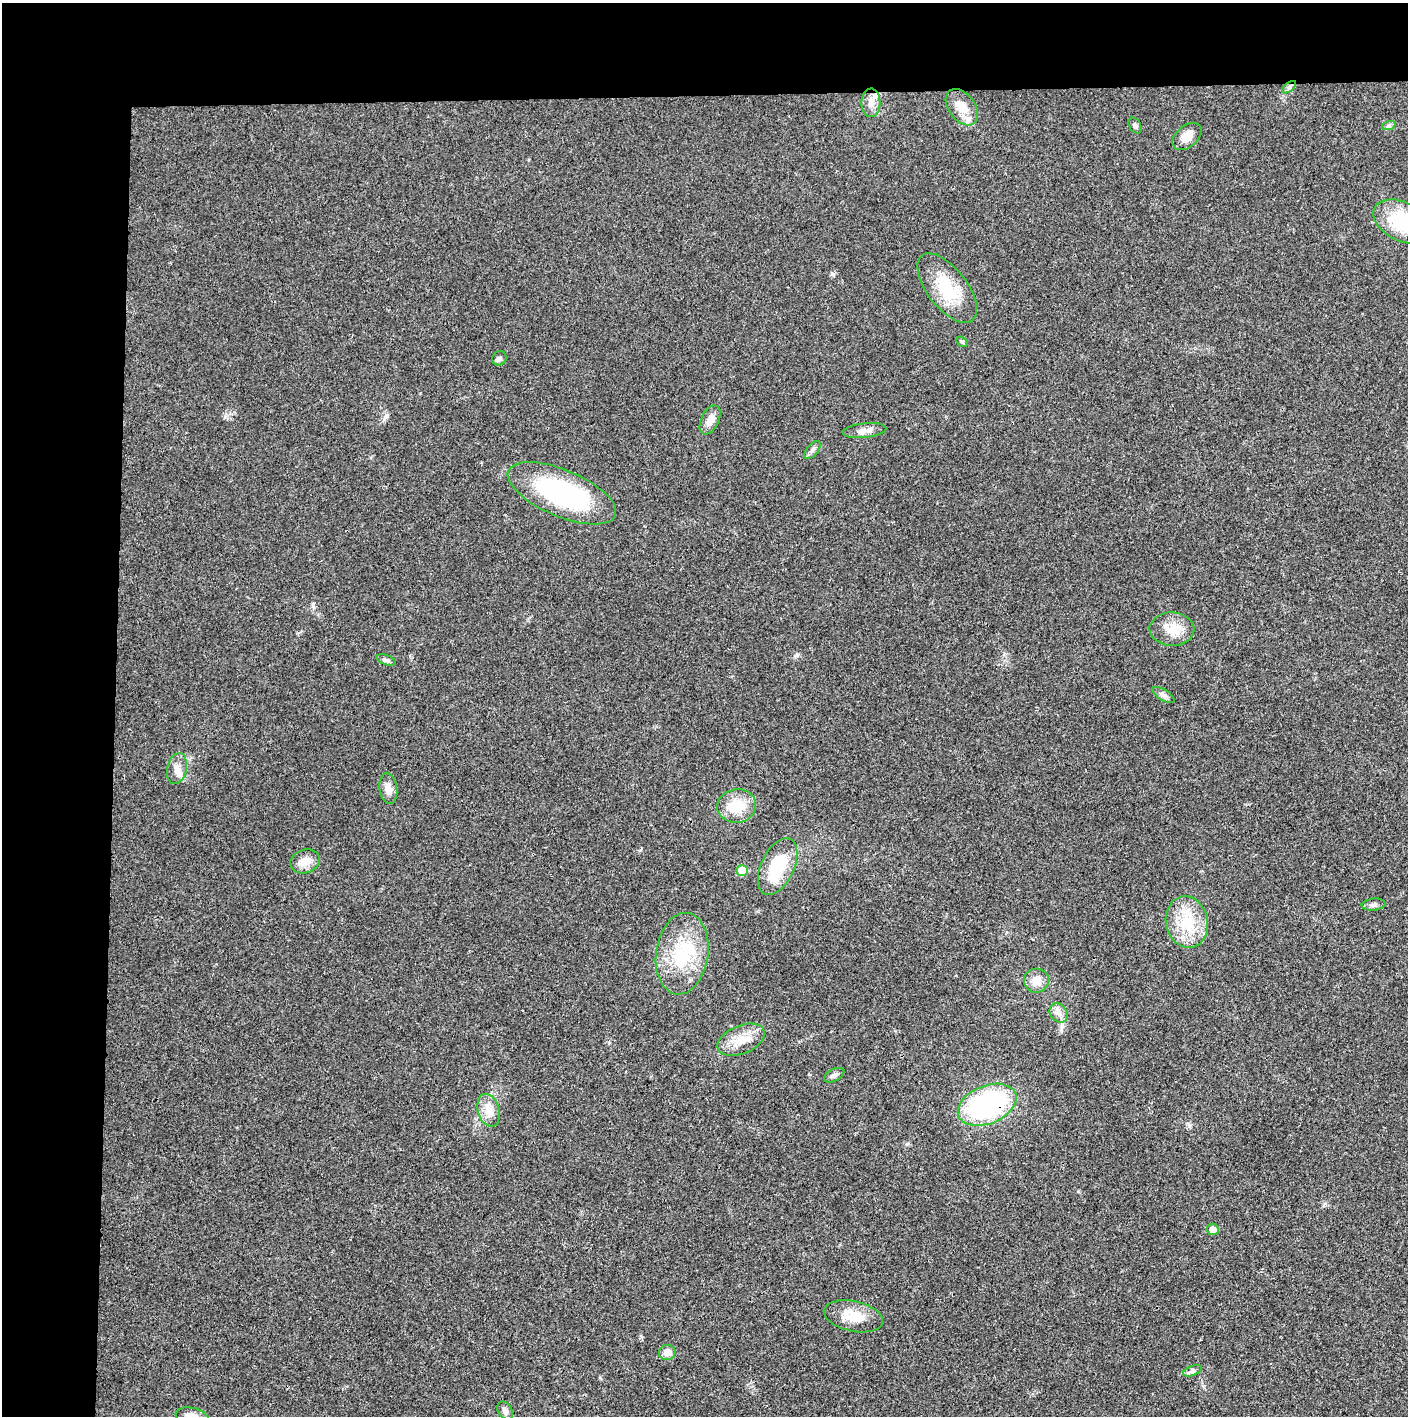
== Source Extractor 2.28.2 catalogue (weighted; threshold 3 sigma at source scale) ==
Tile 1 of 3 x 3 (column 1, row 1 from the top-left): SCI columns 4-1409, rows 2830-4243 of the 4221 x 4243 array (HDU 1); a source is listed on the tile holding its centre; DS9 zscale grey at full resolution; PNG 1410 x 1418 px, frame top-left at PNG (2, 3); each listed source drawn as its Kron ellipse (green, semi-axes under 4 px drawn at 4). Shown black and unused: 14% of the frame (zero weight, under 3 of 4 exposures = <1% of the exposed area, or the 3 px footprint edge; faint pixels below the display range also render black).
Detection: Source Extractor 2.28.2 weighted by HDU 2 'WHT'; one run over the whole footprint, this tile lists its part. Background 0.0194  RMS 0.0041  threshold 0.0185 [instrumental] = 3 sigma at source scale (4.5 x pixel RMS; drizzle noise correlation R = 1.50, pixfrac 1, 0.05/0.05 arcsec/px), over >= 5 px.
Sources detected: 40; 2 inside a brighter listed object's ellipse — not listed separately; the other 38 listed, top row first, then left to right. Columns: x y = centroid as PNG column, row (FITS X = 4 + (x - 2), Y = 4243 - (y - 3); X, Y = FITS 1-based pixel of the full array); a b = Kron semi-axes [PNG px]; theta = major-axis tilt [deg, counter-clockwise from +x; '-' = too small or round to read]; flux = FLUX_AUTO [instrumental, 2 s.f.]
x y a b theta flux
1289 87 8 4 38 1.1
871 103 14 9 -90 3
962 107 20 13 -54 6.3
1135 125 8 6 -61 1.2
1389 125 7 4 19 0.8
1187 136 17 11 40 4.4
1403 222 31 19 -25 20
947 288 41 20 -52 19
962 342 6 4 -31 0.61
499 358 7 7 - 1
710 420 15 9 64 3.6
864 431 22 7 6 3.1
813 450 11 5 51 1.3
562 493 58 23 -23 58
1172 629 22 16 -2 7.9
386 660 10 5 -19 1
1164 695 12 5 -32 1.4
177 768 16 9 77 3.7
388 789 15 9 -81 3.2
737 806 19 16 8 12
305 861 15 11 17 4.6
778 867 30 16 65 18
742 870 5 5 - 8.4
1373 905 12 6 7 1.3
1187 922 26 21 -78 15
682 954 41 26 81 25
1036 981 12 12 - 4.6
1059 1013 10 8 -52 2.4
741 1040 25 14 23 7.6
834 1075 11 6 27 1.6
987 1105 31 19 22 74
488 1110 17 10 -74 4.8
1213 1229 6 5 - 3.1
853 1316 30 15 -12 9.5
667 1352 8 7 - 3.1
1193 1371 10 4 21 1.1
505 1411 10 7 -56 1.6
192 1416 16 9 -11 3.7
Overlapping masked pixels (flux is a lower limit): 1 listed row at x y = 987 1105
Isophote crosses this tile's border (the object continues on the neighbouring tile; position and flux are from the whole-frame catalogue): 2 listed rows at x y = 1403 222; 192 1416
Unlisted compact peaks at least as high as the median listed source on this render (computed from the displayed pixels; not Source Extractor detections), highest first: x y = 225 417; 832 274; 386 416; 797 655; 313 606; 600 1378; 1189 1125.